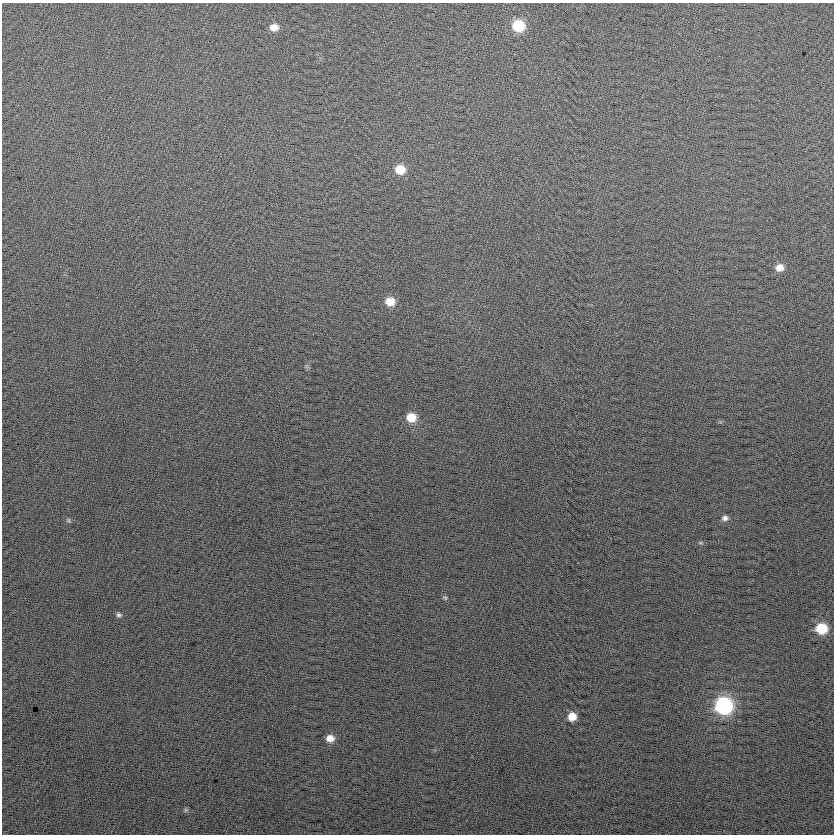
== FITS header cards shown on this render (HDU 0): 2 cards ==
NAXIS1  =                  832
NAXIS2  =                  832

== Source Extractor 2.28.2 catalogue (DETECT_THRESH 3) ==
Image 832 x 832 px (HDU 0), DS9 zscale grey, 1 PNG px = 1 image px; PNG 836 x 836 px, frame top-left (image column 1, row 832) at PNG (2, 3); no overlay
Background 22.8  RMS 14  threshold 42.5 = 3 sigma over >= 5 px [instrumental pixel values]
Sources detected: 16; all 16 listed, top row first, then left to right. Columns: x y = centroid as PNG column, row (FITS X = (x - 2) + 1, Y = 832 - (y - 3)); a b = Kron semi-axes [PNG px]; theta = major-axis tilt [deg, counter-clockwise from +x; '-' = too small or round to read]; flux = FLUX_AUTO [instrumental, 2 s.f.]
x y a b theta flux
518 26 9 8 - 43000
274 27 8 7 - 9100
400 169 9 8 - 19000
779 268 9 7 15 9500
390 301 9 8 - 15000
411 417 9 8 - 18000
725 518 8 7 - 3600
68 520 6 4 -45 1500
700 543 8 4 -8 1300
445 598 6 5 - 1600
119 615 7 6 - 2300
822 628 9 8 - 38000
724 706 10 9 - 200000
572 716 7 7 - 14000
330 738 8 7 - 8800
186 810 6 5 - 1600